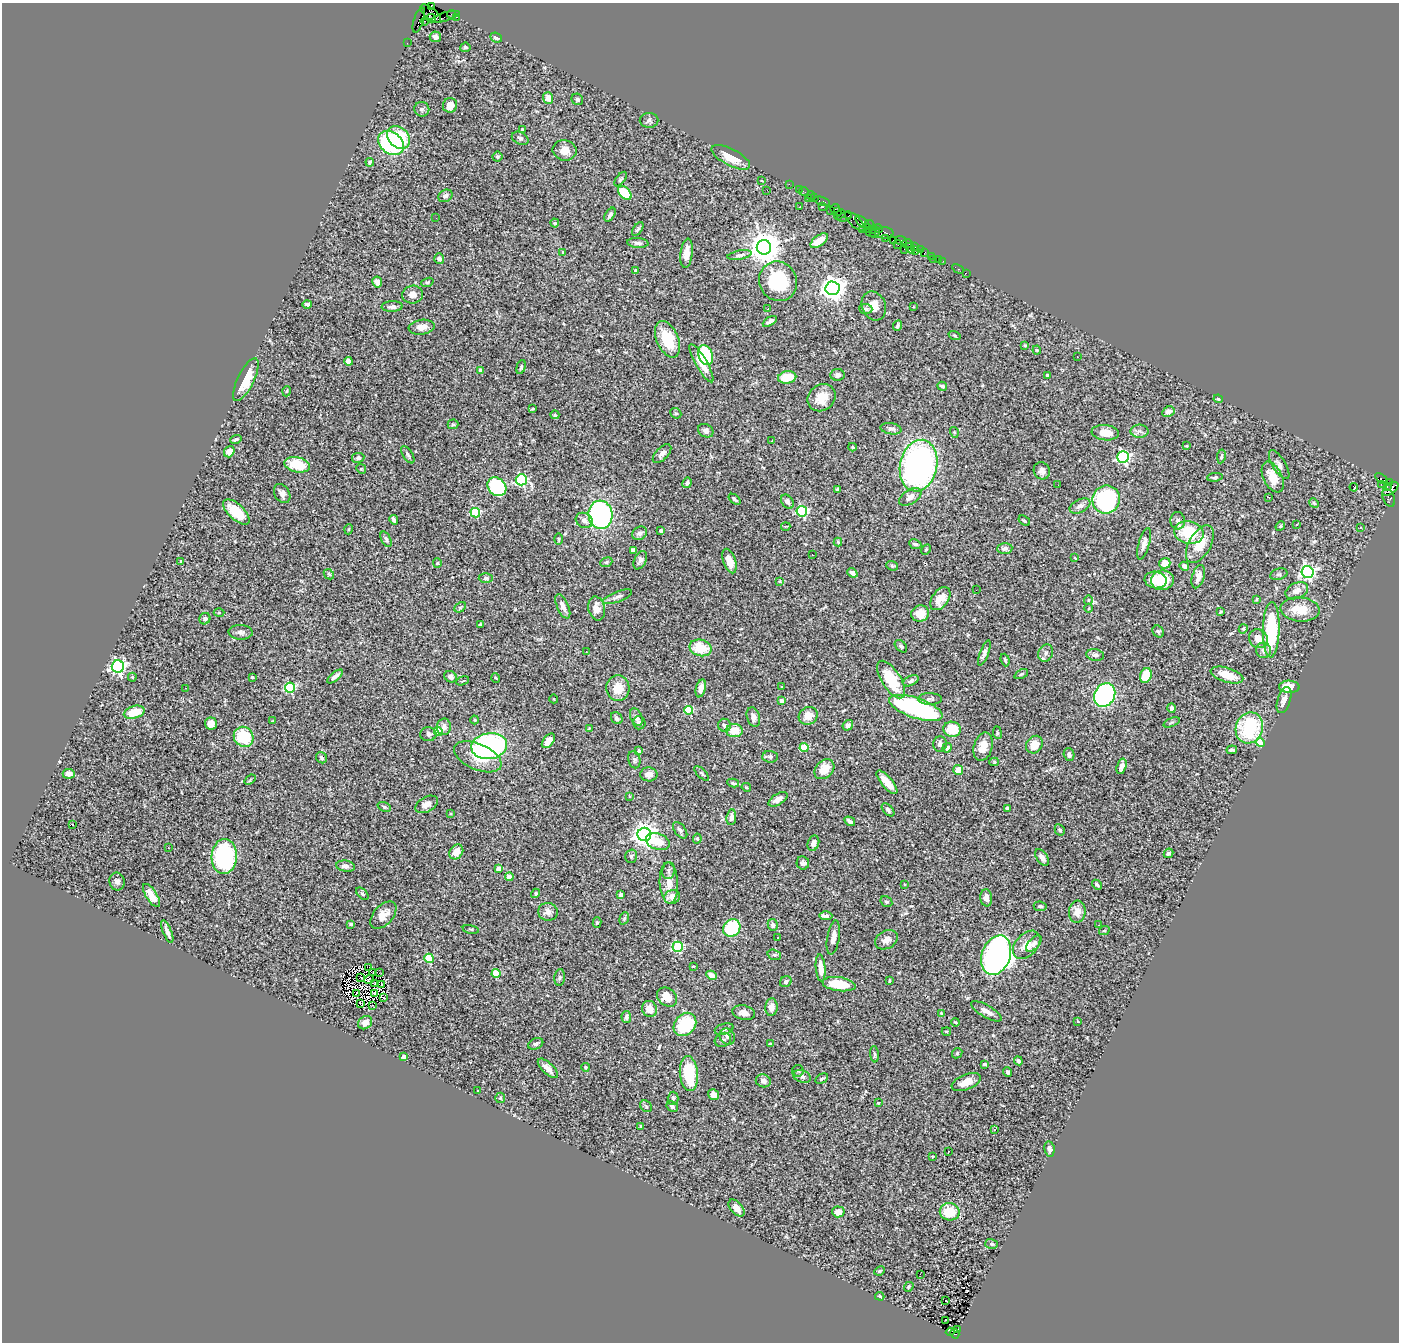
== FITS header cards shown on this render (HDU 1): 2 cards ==
NAXIS1  =                 1397
NAXIS2  =                 1340

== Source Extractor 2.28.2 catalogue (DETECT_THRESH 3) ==
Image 1397 x 1340 px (HDU 1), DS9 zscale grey, 1 PNG px = 1 image px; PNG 1401 x 1344 px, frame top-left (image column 1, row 1340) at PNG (2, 3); each listed source drawn as its Kron ellipse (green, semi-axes under 4 px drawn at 4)
Background 1.25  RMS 0.035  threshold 0.106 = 3 sigma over >= 5 px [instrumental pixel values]
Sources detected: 445; all 445 listed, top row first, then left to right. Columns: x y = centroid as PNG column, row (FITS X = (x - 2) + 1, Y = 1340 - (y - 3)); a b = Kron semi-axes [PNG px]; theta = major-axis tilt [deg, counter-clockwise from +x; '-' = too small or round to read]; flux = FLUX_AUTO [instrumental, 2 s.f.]
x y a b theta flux
431 7 3 3 - 87
431 13 12 6 -40 1100
451 14 4 2 - 36
445 17 14 3 17 87
456 17 3 2 - 23
431 18 4 3 - 570
419 20 13 5 72 140
425 21 4 4 - 500
435 37 6 5 - 9.7
496 37 6 4 -23 7.7
407 43 2 2 - 14
465 47 5 4 - 4.5
548 98 6 5 - 18
577 99 6 5 - 4.4
450 105 7 7 - 22
422 109 7 7 - 6
649 120 9 7 2 6.5
522 129 3 3 - 3
399 137 13 10 -44 110
520 138 9 6 -26 6.2
391 143 14 10 -37 260
565 150 12 10 -11 23
497 157 5 5 - 3.8
731 157 21 8 -28 44
370 162 4 4 - 3.4
620 179 8 4 53 4.3
762 181 3 2 - 1.6
789 184 2 2 - 17
799 189 2 2 - 12
767 190 2 2 - 1.1
804 191 5 2 - 35
625 193 8 5 -43 84
811 195 4 3 - 71
445 196 7 6 - 7.5
815 197 3 2 - 51
808 198 3 2 - 22
822 201 8 3 -18 140
800 207 2 2 - 1.7
823 207 2 2 - 22
835 208 4 3 - 84
830 210 4 3 - 52
838 211 2 2 - 15
610 215 8 4 58 6.5
840 215 6 2 33 120
849 215 4 2 - 21
844 217 7 3 16 67
436 218 2 2 - 33
855 221 13 5 -44 450
862 222 8 4 -40 140
555 223 4 4 - 5.1
869 224 5 3 - 110
865 228 6 2 16 75
638 229 8 3 55 4.3
872 229 4 3 - 87
879 229 5 2 - 30
871 232 5 3 - 93
875 232 6 2 61 130
884 233 9 6 -3 260
886 238 2 2 - 30
893 240 2 2 - 24
819 241 10 5 37 33
901 241 6 3 -20 130
638 243 11 5 -5 6.6
898 244 4 2 - 62
907 244 5 3 - 96
764 247 7 7 - 4700
915 247 3 2 - 96
910 248 6 3 -52 130
904 249 2 2 - 22
915 250 4 3 - 38
921 250 3 2 - 31
563 252 3 3 - 3.4
686 253 15 6 83 22
925 253 4 2 - 58
740 255 12 4 11 6.2
931 256 3 2 - 5
439 259 5 5 - 8.3
933 259 2 2 - 11
938 259 3 3 - 71
943 261 2 2 - 11
958 269 6 3 -28 26
636 270 3 3 - 5
966 273 3 2 - 5.6
778 281 20 18 -60 140
377 282 5 5 - 16
427 282 6 4 20 3
833 288 7 7 - 2000
412 295 10 9 - 14
307 304 4 3 - 5.6
874 306 15 12 -66 27
392 307 10 5 2 10
913 307 3 2 - 1.6
768 309 3 3 - 5.1
866 309 6 5 - 5.2
770 321 8 4 29 7.9
897 326 5 3 - 4
422 327 13 7 7 17
955 335 6 3 -19 2.4
667 339 19 11 -66 79
1025 345 4 3 - 2.4
1037 350 4 4 - 2.3
705 355 10 7 -69 180
1077 357 2 2 - 0.97
348 361 4 4 - 11
701 363 22 5 -60 42
521 367 7 4 74 4.3
480 370 4 3 - 10
838 375 7 6 - 6.4
1047 375 3 3 - 5.1
787 377 9 6 9 60
246 380 23 8 64 54
942 386 5 4 - 5.9
287 391 5 3 - 2.3
822 398 15 12 40 37
1218 399 5 4 - 3.1
533 409 4 3 - 2.9
1168 412 6 5 - 11
676 413 6 5 - 3
555 415 4 3 - 3.9
453 424 5 5 - 3.3
891 429 10 5 -9 8.4
706 431 8 6 -29 8
1139 431 9 6 0 7.9
954 432 5 3 - 2.3
1105 433 13 7 -7 26
236 439 6 3 15 3.2
772 441 3 2 - 5.6
1186 446 4 2 - 1.8
852 447 4 3 - 3.3
229 452 6 5 - 17
662 454 12 6 46 12
408 455 10 5 -58 6.4
1221 456 7 3 80 3.4
1123 457 6 5 - 430
358 458 6 5 - 5.3
297 465 13 7 -12 74
1279 465 16 6 -58 12
919 466 26 18 78 810
361 469 5 4 - 2.8
1042 471 9 8 - 11
1215 477 8 4 8 3.9
1273 477 16 9 -64 41
1381 479 7 3 -35 65
521 480 5 5 - 250
1390 482 3 3 - 24
687 483 5 4 - 3.8
1381 484 3 2 - 13
1058 485 2 2 - 3.2
1387 486 3 3 - 190
497 487 10 8 -47 210
1354 487 4 3 - 27
838 489 3 3 - 4.4
1390 489 9 5 38 790
282 494 10 7 -59 12
910 497 12 7 32 18
1269 497 3 2 - 2.7
1389 498 9 5 -66 150
735 499 7 3 -40 4.6
1106 499 14 13 - 320
787 502 8 5 -54 8.5
1314 503 5 4 - 2.8
1080 506 11 6 26 11
802 511 5 5 - 290
236 512 16 8 -43 55
475 513 5 4 - 170
600 515 14 12 -84 420
394 520 5 4 - 6.5
584 520 9 7 -28 13
1024 521 6 3 -36 3.9
1178 521 9 7 -85 8.4
1297 524 3 2 - 4.3
786 526 4 2 - 2.2
1280 526 5 4 - 3.2
1360 527 3 2 - 2.2
349 529 5 3 - 2
661 531 4 3 - 9.5
640 533 8 6 33 9
1189 533 15 11 -11 92
386 539 8 4 -61 6
559 539 6 4 -89 2.7
838 542 4 4 - 3.2
915 544 6 4 -25 7
1144 544 16 5 74 13
1200 544 21 11 61 49
1005 548 7 5 4 7.2
926 549 6 4 62 3
633 550 4 3 - 8.7
812 555 2 2 - 1.7
1075 558 3 2 - 1.9
640 560 10 6 63 8.3
181 561 4 3 - 2.8
729 561 13 6 -72 29
606 562 6 4 21 3.9
437 563 5 4 - 2.6
1165 563 5 5 - 31
892 566 6 4 -20 3.5
1184 566 5 4 - 11
1307 572 6 6 - 580
852 573 5 4 - 9
329 574 6 4 -45 3.5
1279 574 9 5 17 5.1
1198 577 12 6 73 14
486 578 7 5 1 4.7
1156 580 11 8 -10 31
1162 580 11 9 8 88
780 581 4 3 - 2.2
976 590 3 2 - 2.5
1297 591 12 8 24 18
617 597 15 5 21 9.6
940 599 13 8 55 33
1257 599 4 2 - 1.7
1088 600 5 4 - 2.4
563 606 13 5 -66 15
460 607 6 4 28 3.4
597 608 12 8 -76 25
1089 608 4 3 - 1.8
1300 609 20 12 -5 50
219 612 5 3 - 2.1
1221 612 4 2 - 2.7
920 613 9 8 - 28
205 619 6 5 - 8
480 625 4 3 - 4.6
1243 629 4 4 - 3.3
1271 630 28 8 88 180
1158 631 6 5 - 3.5
241 632 12 7 -3 10
1258 639 10 9 - 23
901 646 7 5 -45 4.8
701 648 11 8 -14 63
1264 650 8 7 - 8.9
586 652 2 2 - 2.1
984 653 13 4 70 7.3
1046 653 9 7 70 8.6
1095 655 9 6 -10 8.5
1005 660 6 3 -71 3.1
118 666 6 6 - 600
1021 674 7 3 27 3.1
1227 675 17 7 -17 49
335 676 9 4 40 9.2
1146 676 7 5 69 56
132 677 4 4 - 2.7
252 677 4 3 - 4.1
451 677 6 5 - 8.7
496 678 5 3 - 2.2
891 680 21 9 -57 89
463 681 6 4 20 2.7
911 681 8 4 25 6.1
782 687 3 2 - 2.1
1289 687 10 6 -2 41
186 688 2 2 - 1.5
290 688 5 5 - 200
618 688 13 11 -86 36
701 688 9 4 75 13
1105 695 12 10 60 480
554 699 4 3 - 1.6
930 699 12 6 0 7.2
1284 700 13 6 72 15
782 701 4 4 - 13
916 708 28 10 -19 390
1171 708 4 4 - 5.5
689 710 4 4 - 120
134 712 10 6 15 48
808 716 10 8 27 29
636 717 9 5 -66 9.4
753 717 10 6 -74 12
617 718 6 5 - 7.2
475 720 4 4 - 2.5
272 721 3 2 - 1.6
1171 722 9 2 21 3.1
639 723 6 6 - 7.7
211 724 6 6 - 22
724 725 6 6 - 6.1
848 725 5 5 - 6.9
444 727 8 7 - 11
589 728 3 2 - 1.8
1249 728 16 13 71 180
952 729 9 7 -9 63
734 730 8 6 1 40
438 731 4 4 - 110
997 733 6 3 -82 2.7
428 734 8 7 - 8.2
244 737 10 9 - 95
548 741 8 5 49 21
1260 743 4 4 - 47
940 744 7 7 - 9
1034 745 9 8 - 33
489 746 18 13 7 420
983 747 14 9 75 26
804 748 4 4 - 95
947 748 5 4 - 11
1232 750 5 3 - 5.5
639 751 4 3 - 6.5
1069 754 6 5 - 7
478 757 25 13 -23 55
770 757 8 6 -3 6.6
321 758 6 5 - 5.3
634 760 9 6 -77 5
994 762 5 4 - 3.3
1122 766 8 4 74 14
824 769 11 8 47 39
958 770 5 5 - 27
702 773 9 3 -45 3.8
69 774 6 5 - 11
649 774 8 7 - 14
250 780 6 3 38 2.6
887 782 15 5 -50 37
733 783 6 3 -11 4
746 787 5 4 - 3.7
629 796 3 2 - 1.6
778 799 11 5 31 13
427 804 12 7 29 14
384 807 7 4 -21 4.6
1007 808 3 3 - 6.2
888 810 8 4 -47 5.5
450 814 3 2 - 2.4
731 817 8 5 83 10
850 821 6 3 -33 6.5
73 824 3 2 - 5.6
680 830 9 5 -52 6.1
1060 830 6 5 - 4.5
644 834 7 6 - 1900
697 839 5 4 - 4.2
658 842 12 8 -19 38
813 843 8 5 71 13
168 848 3 2 - 4.6
456 852 8 6 51 27
1168 853 5 4 - 5
224 856 17 12 86 310
631 856 7 6 - 5.8
1042 857 9 5 -55 13
803 863 6 6 - 6.4
346 866 9 5 -9 11
499 869 4 4 - 20
668 871 8 6 81 7.3
509 877 4 4 - 26
117 881 9 7 -79 8.6
669 883 21 9 -87 29
904 884 3 2 - 1.8
1097 885 5 3 - 3.9
536 893 5 4 - 3.7
362 894 7 4 -46 4.2
621 894 4 4 - 15
151 895 13 5 -58 24
672 897 8 6 19 20
986 898 8 6 -85 15
886 902 6 5 - 4.2
1040 906 6 5 - 4.7
548 912 10 9 - 14
1077 912 11 8 85 22
383 915 16 9 47 24
826 916 6 3 -2 11
624 918 6 4 69 3.8
597 922 5 4 - 3.7
351 924 4 3 - 3.2
773 925 6 5 - 6.7
1099 925 2 2 - 1.3
732 928 9 8 - 130
471 929 8 3 -12 2.8
1104 931 5 3 - 2.1
167 932 12 3 -68 10
778 937 3 2 - 4.4
833 937 17 6 81 16
886 940 12 9 29 15
1034 944 10 5 47 9.3
1027 945 16 11 46 30
678 947 5 5 - 210
774 955 7 5 -18 4.5
996 955 20 14 71 1100
429 958 5 4 - 120
693 966 3 3 - 1.7
369 967 3 2 - 3.5
821 968 14 4 -85 23
373 973 3 2 - 2.2
379 973 2 2 - 2
496 973 4 4 - 78
711 975 5 4 - 17
560 977 8 5 83 4.5
360 978 2 2 - 1.9
369 979 5 2 - 1.4
889 981 3 2 - 2.3
786 982 6 5 - 5.6
374 984 4 3 - 0.55
382 984 3 2 - 2.8
839 984 17 7 -8 71
357 993 2 2 - 1.2
374 993 3 2 - 1.4
667 997 11 8 -39 39
384 998 3 2 - 7.9
360 1003 3 2 - 3.2
372 1006 2 2 - 1.2
771 1007 9 6 86 17
649 1009 8 7 - 28
986 1011 17 6 -30 18
744 1013 11 7 -12 16
941 1013 3 3 - 2.8
626 1017 6 4 -84 6
1078 1021 4 3 - 2.1
956 1022 4 2 - 2.6
365 1023 7 6 - 17
685 1024 13 10 48 130
724 1029 9 5 16 7.2
946 1031 5 3 - 2.8
727 1036 9 7 -53 7.9
723 1040 8 6 28 6.5
536 1044 8 5 25 6.9
770 1044 3 2 - 2.8
957 1053 6 4 47 3.5
874 1054 8 3 -85 3.9
404 1057 4 3 - 13
1018 1061 4 4 - 4.8
984 1064 3 3 - 3.2
585 1067 4 4 - 3.8
548 1068 13 5 -43 16
798 1071 6 6 - 3.6
1008 1072 5 3 - 4.6
689 1074 17 9 -85 110
802 1076 9 6 -19 8.5
822 1079 7 4 30 4.4
763 1081 7 6 - 7.2
966 1082 15 7 22 24
478 1090 3 3 - 8.9
713 1094 6 5 - 15
500 1098 5 5 - 3.1
673 1098 6 5 - 4.6
878 1103 3 2 - 1.7
646 1106 6 5 - 3.8
672 1106 6 5 - 4.9
641 1126 3 3 - 2.2
994 1129 3 2 - 3.6
1049 1149 7 5 -80 7.8
948 1152 3 2 - 1.7
932 1156 3 2 - 2.2
737 1208 10 6 -50 17
838 1212 6 5 - 20
950 1212 10 8 -12 61
992 1244 6 5 - 3.9
879 1271 5 3 - 3.4
920 1274 3 2 - 0.97
909 1287 5 4 - 2.7
880 1296 5 3 - 2.6
946 1300 3 3 - 16
946 1320 3 2 - 2.4
958 1329 3 3 - 85
950 1332 4 3 - 51
955 1334 5 4 - 450